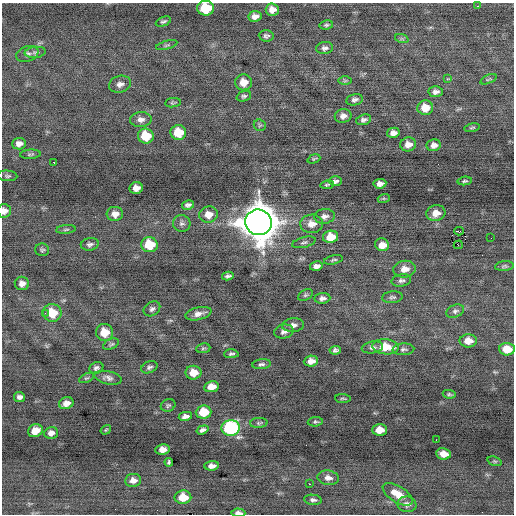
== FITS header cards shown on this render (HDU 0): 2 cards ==
NAXIS1  =                  512 / Axis length
NAXIS2  =                  512 / Axis length

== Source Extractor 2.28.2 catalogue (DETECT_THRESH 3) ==
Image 512 x 512 px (HDU 0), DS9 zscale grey, 1 PNG px = 1 image px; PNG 516 x 516 px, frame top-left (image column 1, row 512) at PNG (2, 3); each listed source drawn as its Kron ellipse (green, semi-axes under 4 px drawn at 4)
Background -0.207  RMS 0.73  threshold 2.19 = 3 sigma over >= 5 px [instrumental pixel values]
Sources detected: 126; all 126 listed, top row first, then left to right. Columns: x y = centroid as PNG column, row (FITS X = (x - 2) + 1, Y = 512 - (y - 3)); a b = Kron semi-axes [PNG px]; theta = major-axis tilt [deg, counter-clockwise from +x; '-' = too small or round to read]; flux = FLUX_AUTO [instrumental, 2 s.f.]
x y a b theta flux
478 6 3 3 - 39
206 8 8 7 - 1800
272 10 6 6 - 310
255 16 6 5 - 240
163 21 8 4 21 100
326 25 7 4 9 85
266 36 7 5 -5 120
402 39 7 4 -18 79
167 45 11 4 16 89
325 48 8 6 5 150
35 52 10 5 6 140
27 54 11 7 18 190
447 79 3 2 - 190
488 79 9 3 23 59
345 81 7 4 0 82
244 82 8 8 - 510
120 84 11 8 17 260
436 92 7 5 3 180
244 96 7 5 20 100
355 100 8 5 11 160
173 103 8 4 8 88
425 108 8 7 - 640
343 116 8 7 - 220
141 119 11 7 3 240
363 120 8 5 18 140
260 125 6 5 - 76
472 128 8 3 12 64
178 132 8 7 - 1200
393 133 6 5 - 240
146 136 8 7 - 1300
19 144 7 5 4 230
408 144 8 7 - 350
434 145 7 6 - 270
30 154 10 4 5 92
314 159 6 4 21 60
54 162 3 3 - 140
7 176 10 5 -5 100
335 181 7 5 0 140
465 181 7 4 6 89
380 184 6 5 - 240
327 185 7 3 9 73
136 188 6 6 - 360
384 198 6 4 18 61
188 205 6 4 10 140
4 211 7 6 - 250
436 213 9 8 - 510
115 214 8 7 - 340
209 214 9 8 - 510
324 216 10 7 8 230
258 222 13 12 - 130000
182 223 9 8 - 170
312 224 11 9 3 430
66 229 10 4 6 87
459 231 4 2 - 5300
331 237 8 6 11 800
491 238 2 2 - 55
304 242 12 5 15 140
90 244 9 6 9 150
149 245 8 7 - 1500
382 245 7 6 - 580
458 245 4 2 - 1100
42 250 7 6 - 88
333 260 10 4 13 90
316 266 6 4 15 210
504 266 9 5 6 97
404 269 11 8 6 450
228 276 6 3 12 110
401 280 10 6 10 160
22 283 7 6 - 240
305 295 8 5 27 86
392 297 10 5 5 130
322 298 8 5 6 170
152 309 9 6 34 150
455 311 9 6 22 140
45 313 3 3 - 64
52 313 9 9 - 1100
198 314 13 6 13 300
293 325 11 7 5 240
284 331 9 7 13 190
104 332 8 8 - 780
468 341 8 6 0 440
111 344 8 5 23 94
372 347 11 6 9 140
385 347 13 7 -6 1100
203 348 7 5 9 83
403 349 11 6 4 130
507 349 8 6 -3 750
335 350 6 4 7 130
231 354 7 4 2 99
311 361 7 5 6 330
261 364 9 5 8 130
149 367 8 5 23 130
96 368 7 5 23 140
193 373 8 7 - 590
86 378 8 3 25 68
108 378 14 6 -13 220
211 387 7 5 10 540
449 394 6 4 -9 75
19 397 5 5 - 150
343 399 8 3 -5 65
66 403 7 6 - 290
168 405 7 6 - 96
204 412 8 6 6 1100
185 416 7 4 10 200
315 422 7 4 5 84
259 423 9 5 3 91
231 428 9 8 - 6600
106 430 5 3 - 58
203 430 6 4 17 150
380 430 7 6 - 540
35 431 7 6 - 520
51 433 7 5 16 230
436 440 2 2 - 27
163 449 7 5 10 340
444 454 7 5 -8 450
495 461 7 4 -19 69
169 462 4 3 - 81
212 466 7 4 5 260
328 478 11 7 -8 260
133 480 8 6 6 310
309 484 2 2 - 210
398 494 17 8 -32 690
183 497 8 7 - 940
313 500 9 5 -6 130
407 504 9 7 -10 210
238 513 7 4 -3 190
At the frame edge (FLAGS 8, measured only in part): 3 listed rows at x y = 206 8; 4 211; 238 513